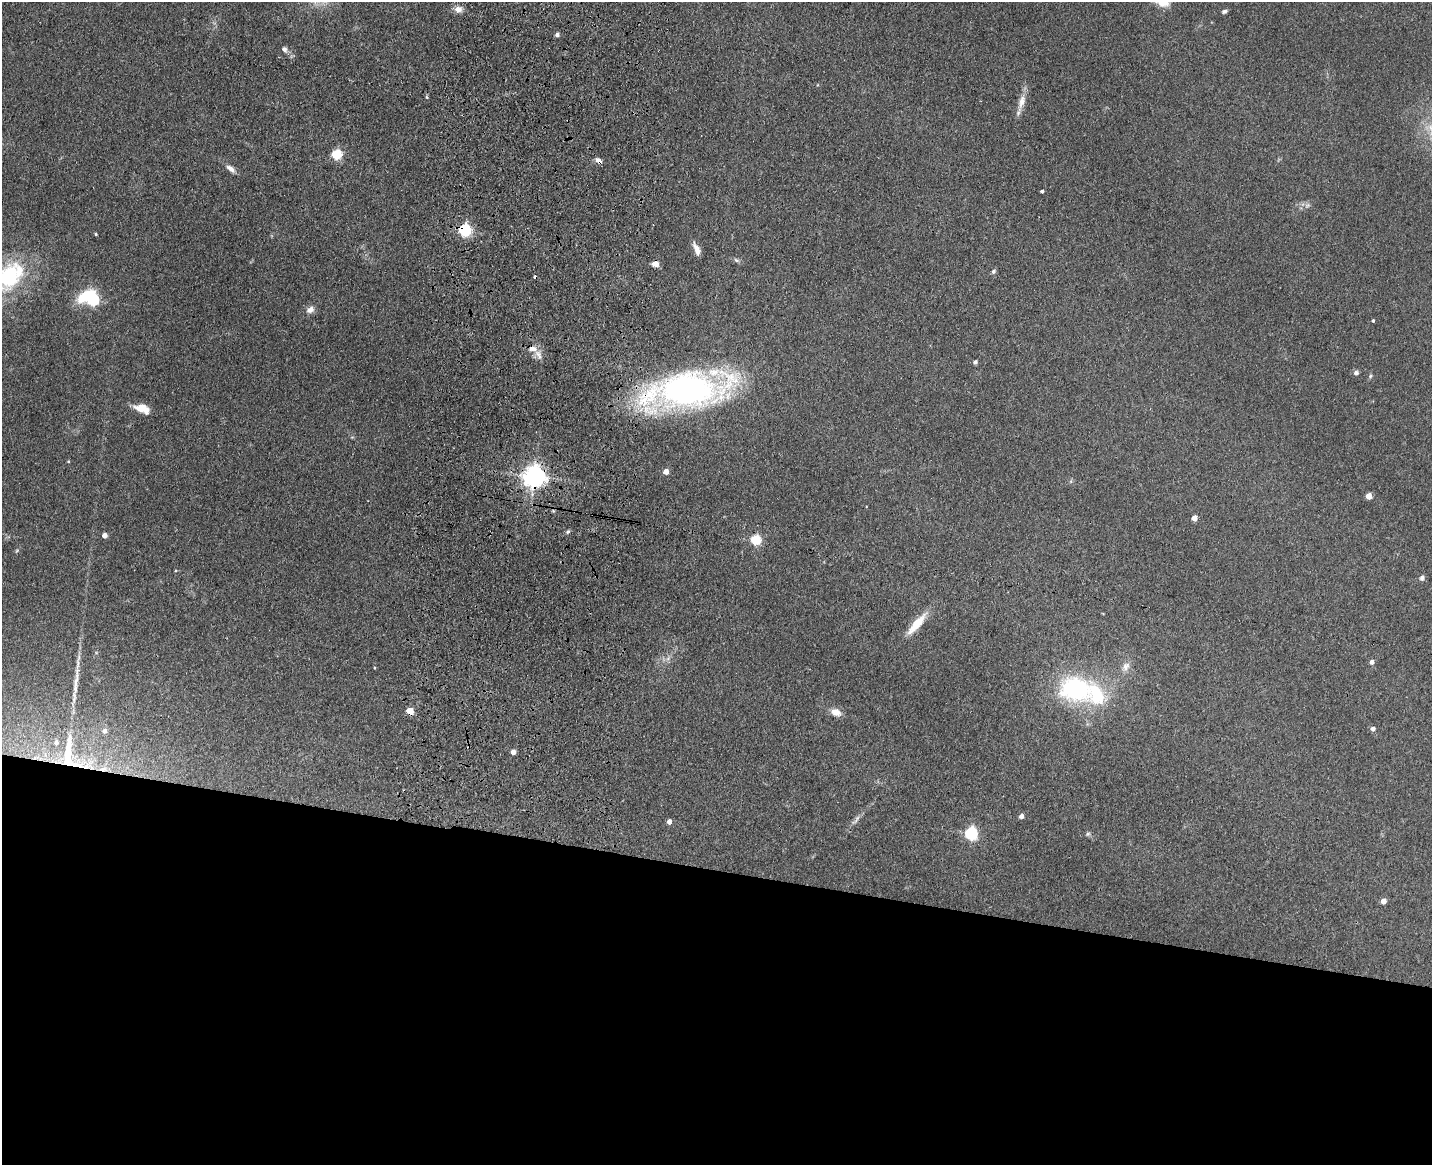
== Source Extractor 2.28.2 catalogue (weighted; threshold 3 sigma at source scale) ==
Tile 11 of 3 x 4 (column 2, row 4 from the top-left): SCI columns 1764-3193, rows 18-1180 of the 4844 x 4686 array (HDU 1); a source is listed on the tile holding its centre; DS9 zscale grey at full resolution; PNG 1434 x 1167 px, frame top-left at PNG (2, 2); no overlay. Shown black and unused: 25% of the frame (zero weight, under 3 of 4 exposures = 6% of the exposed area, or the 3 px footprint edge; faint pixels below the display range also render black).
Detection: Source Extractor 2.28.2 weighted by HDU 2 'WHT'; one run over the whole footprint, this tile lists its part. Background 0.0939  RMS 0.0065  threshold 0.0295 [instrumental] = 3 sigma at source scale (4.5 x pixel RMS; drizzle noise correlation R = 1.50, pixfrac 1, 0.05/0.05 arcsec/px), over >= 5 px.
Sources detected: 61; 1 inside a brighter object's white glare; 2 cosmic-ray / hot-pixel residue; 1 long thin detection or spike segment (spike, bleed or trail) — not listed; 4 inside a brighter listed object's ellipse — not listed separately; the other 53 listed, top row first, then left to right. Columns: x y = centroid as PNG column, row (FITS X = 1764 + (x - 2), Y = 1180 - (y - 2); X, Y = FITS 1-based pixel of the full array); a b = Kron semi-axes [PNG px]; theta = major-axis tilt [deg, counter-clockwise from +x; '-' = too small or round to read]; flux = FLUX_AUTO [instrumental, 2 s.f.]
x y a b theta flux
458 9 10 8 14 4
1224 11 6 4 33 1.4
557 35 4 4 - 2.1
284 49 8 6 -56 2.2
427 97 5 3 - 0.73
1022 102 21 9 73 6.6
337 155 5 5 - 48
598 160 9 6 -36 2.8
230 169 13 6 -37 3.7
1042 191 3 3 - 1.5
1307 205 7 5 31 1.7
465 230 6 6 - 77
96 234 3 3 - 0.83
697 249 17 6 -67 4.5
736 260 7 4 -44 1.2
655 264 8 6 7 4
994 271 6 5 - 1.3
9 277 41 27 57 60
93 300 6 5 - 66
310 310 11 8 30 3.8
1373 321 3 3 - 0.85
533 349 14 7 -11 4.6
975 362 5 4 - 1.5
1356 373 6 5 - 1.9
1370 376 6 5 - 0.99
686 390 75 30 10 270
142 408 17 9 -20 9.8
666 472 4 4 - 6.2
534 477 7 7 - 480
1369 496 5 4 - 9.3
553 511 6 4 -2 0.91
1194 518 5 4 - 6.3
568 532 6 5 - 1.2
104 535 4 4 - 3.8
756 540 5 5 - 43
1422 578 7 6 - 1.9
917 624 32 9 49 13
1372 662 5 4 - 2.6
1126 666 13 9 62 4.3
1075 689 37 28 -16 78
410 711 5 5 - 14
836 712 11 8 -20 5.9
1373 729 5 5 - 2.3
104 731 8 7 - 2.7
513 752 4 4 - 4.7
68 755 40 16 -88 36
86 766 10 8 16 6.4
1021 816 4 4 - 3.6
856 820 18 5 53 3
669 822 5 4 - 4.1
971 834 6 6 - 100
1088 834 6 5 - 1.2
1383 901 5 4 - 5.2
Overlapping masked pixels (flux is a lower limit): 7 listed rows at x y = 598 160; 465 230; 686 390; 534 477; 410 711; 68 755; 86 766
Isophote crosses this tile's border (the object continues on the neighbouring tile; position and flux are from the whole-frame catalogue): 1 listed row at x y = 9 277